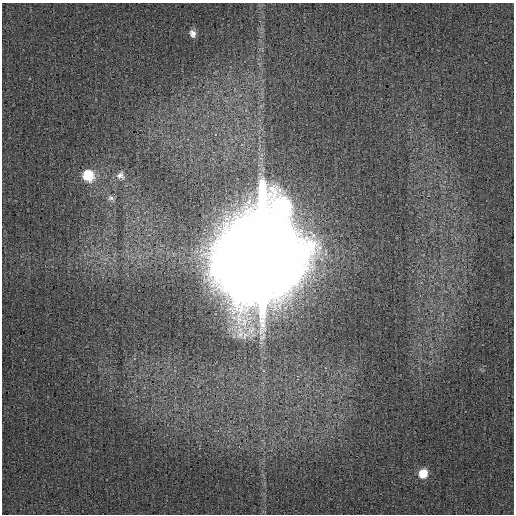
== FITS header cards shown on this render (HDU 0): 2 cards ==
NAXIS1  =                  512
NAXIS2  =                  512

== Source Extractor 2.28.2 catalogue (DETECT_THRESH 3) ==
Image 512 x 512 px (HDU 0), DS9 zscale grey, 1 PNG px = 1 image px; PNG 516 x 516 px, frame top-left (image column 1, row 512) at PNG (2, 3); no overlay
Background 5.50e-04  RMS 0.004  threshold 0.012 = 3 sigma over >= 5 px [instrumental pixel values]
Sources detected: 6; all 6 listed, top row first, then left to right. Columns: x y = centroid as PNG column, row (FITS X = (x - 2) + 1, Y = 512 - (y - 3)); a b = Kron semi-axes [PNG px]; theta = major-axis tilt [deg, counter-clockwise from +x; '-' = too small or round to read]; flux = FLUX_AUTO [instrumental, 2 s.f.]
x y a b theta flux
192 33 11 9 -69 1.6
88 175 9 9 - 8.4
120 175 9 7 -17 1.1
111 198 8 7 - 0.69
261 257 41 37 71 10000
423 473 9 8 - 4.6